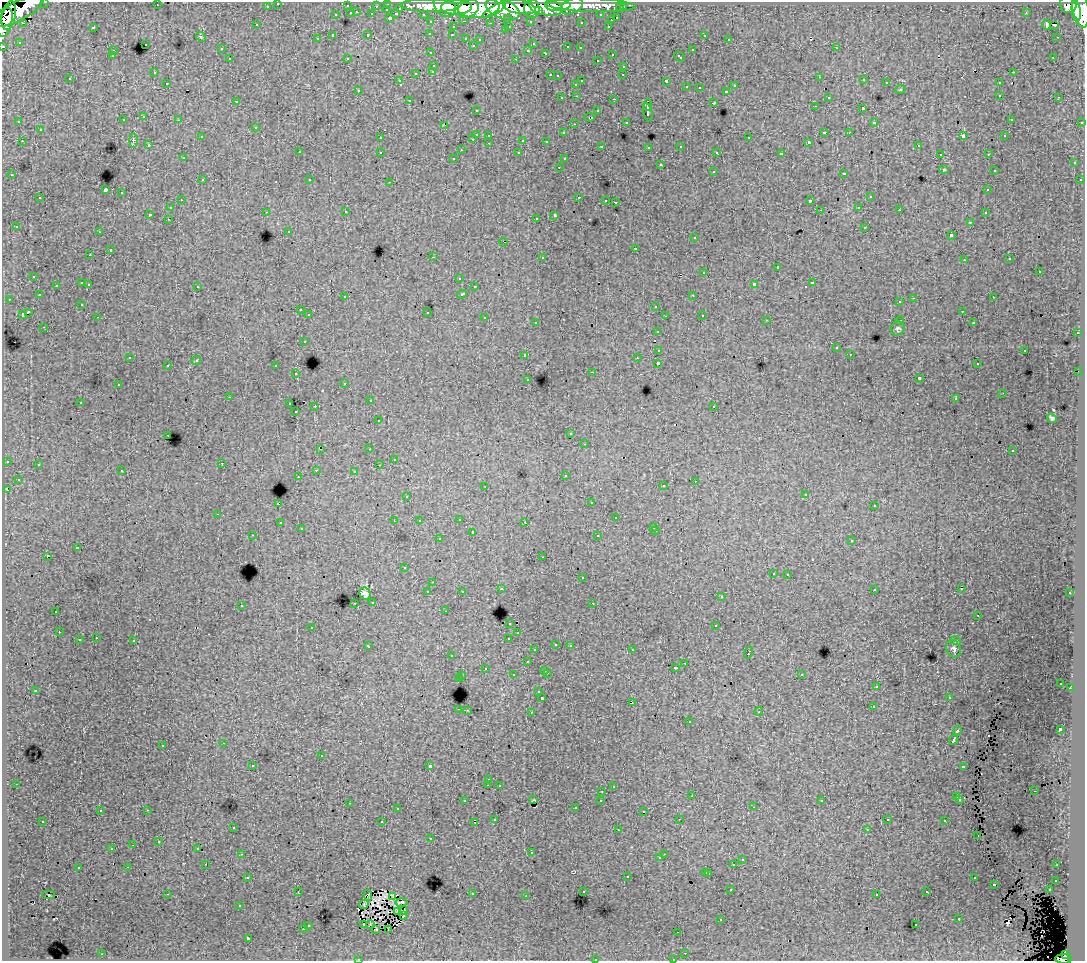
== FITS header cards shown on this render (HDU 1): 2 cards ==
NAXIS1  =                 1083
NAXIS2  =                  959

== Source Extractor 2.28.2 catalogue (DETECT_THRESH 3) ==
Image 1083 x 959 px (HDU 1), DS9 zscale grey, 1 PNG px = 1 image px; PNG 1087 x 963 px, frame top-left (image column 1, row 959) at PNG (2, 2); each listed source drawn as its Kron ellipse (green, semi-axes under 4 px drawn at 4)
Background 129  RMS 0.95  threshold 2.85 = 3 sigma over >= 5 px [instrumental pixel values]
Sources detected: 519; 6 with non-positive FLUX_AUTO (blend fragments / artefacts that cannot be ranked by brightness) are neither listed nor drawn; of the other 513, the 500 brightest by FLUX_AUTO listed and drawn (13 fainter detections omitted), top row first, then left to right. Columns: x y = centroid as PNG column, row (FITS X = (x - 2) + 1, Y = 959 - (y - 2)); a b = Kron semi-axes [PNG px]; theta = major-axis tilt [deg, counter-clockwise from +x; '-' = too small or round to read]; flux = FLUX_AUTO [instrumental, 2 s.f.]
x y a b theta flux
45 2 3 2 - 2500
278 3 3 3 - 1700
388 4 3 3 - 3800
157 5 2 2 - 41
590 5 45 7 -2 90000
1068 5 8 8 - 76000
267 6 3 3 - 1100
347 6 3 3 - 550
376 6 3 2 - 820
430 6 29 6 -1 200000
445 6 12 9 -48 150000
558 6 12 5 2 110000
572 6 12 7 26 78000
456 7 15 7 1 220000
519 7 16 7 -10 240000
546 7 17 8 -10 230000
620 7 3 3 - 910
623 7 3 3 - 1700
400 8 3 3 - 690
468 8 11 8 33 180000
479 8 21 10 6 470000
503 9 18 9 -21 470000
532 9 9 7 -82 160000
1081 9 18 8 -80 420000
387 10 3 2 - 230
494 10 13 4 31 110000
18 11 29 9 28 290000
538 11 4 3 - 54000
1076 11 10 4 -83 160000
357 12 3 2 - 300
351 13 3 3 - 750
1026 13 3 3 - 40
372 14 3 3 - 890
396 14 4 3 - 770
423 14 3 2 - 1800
9 15 15 7 79 180000
336 15 3 3 - 340
601 15 3 3 - 1300
389 18 3 3 - 880
508 18 3 3 - 910
617 18 3 3 - 540
611 20 3 3 - 370
464 21 3 2 - 460
530 21 3 3 - 1000
5 22 15 6 77 160000
431 22 3 3 - 1800
581 22 3 3 - 170
23 23 3 2 - 190
490 23 3 2 - 99
1047 24 5 4 - 540
257 25 3 3 - 180
1054 25 3 2 - 110
509 26 3 2 - 260
608 26 3 2 - 330
93 27 3 3 - 650
453 27 3 3 - 240
505 30 3 3 - 190
430 34 3 3 - 90
368 35 3 3 - 380
452 35 3 2 - 170
704 35 3 3 - 330
333 36 3 3 - 990
201 37 5 4 - 91
1057 37 2 2 - 88
466 38 3 3 - 390
317 39 3 2 - 89
729 39 3 2 - 91
480 40 3 3 - 100
19 42 3 2 - 84
145 44 3 3 - 160
533 44 3 2 - 120
473 45 3 3 - 100
3 46 3 3 - 4700
568 47 3 3 - 280
580 48 3 3 - 190
836 48 3 2 - 270
221 49 3 3 - 180
528 50 4 3 - 150
692 50 3 3 - 480
113 51 3 2 - 200
431 53 3 3 - 180
546 53 3 3 - 300
612 54 3 2 - 240
112 56 3 3 - 130
679 57 6 3 -43 290
1053 57 3 2 - 92
347 58 3 2 - 100
230 59 3 3 - 280
516 59 3 2 - 460
597 60 3 2 - 160
434 65 3 3 - 410
624 66 3 3 - 320
433 71 3 3 - 200
154 72 3 3 - 100
1013 72 3 2 - 260
416 73 3 3 - 530
550 75 3 2 - 500
623 75 3 2 - 120
557 76 3 3 - 78
820 77 3 2 - 110
70 79 3 3 - 160
864 80 3 3 - 170
399 81 3 2 - 78
582 81 3 2 - 440
666 81 3 3 - 950
886 82 2 2 - 200
167 83 3 2 - 130
999 83 3 3 - 300
576 84 3 3 - 240
734 86 3 3 - 260
686 87 3 3 - 260
699 88 2 2 - 41
358 90 3 2 - 77
900 90 5 3 - 50
726 91 3 3 - 330
1000 95 3 3 - 340
577 96 3 2 - 240
828 97 3 3 - 220
1059 97 3 2 - 200
562 98 3 3 - 280
614 99 3 2 - 370
409 100 3 2 - 230
236 101 3 2 - 110
714 103 3 3 - 660
648 105 6 3 -90 1600
815 106 3 2 - 120
863 108 3 3 - 760
476 110 3 2 - 110
598 111 3 3 - 310
648 112 9 3 -77 2100
144 117 3 3 - 210
589 117 5 3 - 180
1011 119 3 2 - 72
123 120 3 3 - 240
179 120 3 2 - 190
19 122 3 2 - 120
626 122 3 2 - 110
874 122 4 4 - 61
1082 122 3 3 - 570
574 124 3 2 - 93
445 125 3 2 - 56
256 127 3 3 - 180
40 130 3 3 - 350
824 132 3 3 - 800
849 132 3 2 - 130
563 133 3 3 - 180
476 134 3 3 - 700
489 135 3 3 - 230
963 136 4 2 - 560
1005 136 3 3 - 220
201 137 2 2 - 39
380 138 3 3 - 200
749 138 3 3 - 310
473 139 3 2 - 270
133 140 7 3 -90 95
523 140 3 3 - 670
22 141 3 2 - 170
546 141 3 3 - 110
809 142 3 3 - 100
489 143 3 2 - 150
149 145 3 3 - 150
918 145 3 3 - 170
602 146 3 3 - 120
681 146 3 3 - 190
649 147 3 3 - 140
461 150 3 2 - 66
299 152 3 3 - 310
380 152 3 2 - 220
717 152 3 3 - 150
519 153 3 3 - 140
781 154 4 3 - 1200
940 154 3 2 - 110
988 154 3 2 - 180
183 158 3 2 - 120
454 158 3 3 - 140
564 159 3 3 - 160
1074 163 3 3 - 240
660 165 3 3 - 540
559 167 3 2 - 200
944 170 5 3 - 68
994 170 3 3 - 170
713 171 3 3 - 380
844 173 3 3 - 320
12 175 3 3 - 220
202 180 3 3 - 300
310 180 3 3 - 220
1080 180 3 2 - 68
390 182 3 2 - 290
105 190 3 3 - 7700
988 190 3 3 - 190
122 193 3 3 - 470
579 197 3 2 - 490
870 197 3 3 - 410
40 198 3 3 - 210
181 200 3 2 - 140
606 200 3 2 - 140
810 201 4 3 - 930
615 202 3 2 - 440
859 207 3 2 - 110
170 208 3 3 - 340
820 210 3 2 - 80
899 210 3 2 - 120
266 212 3 2 - 110
346 212 3 3 - 150
985 213 3 3 - 220
150 214 3 3 - 1100
555 215 4 3 - 1900
536 218 3 2 - 120
168 219 3 2 - 180
970 222 3 3 - 210
16 226 3 3 - 150
865 227 3 3 - 470
289 231 3 3 - 130
99 232 3 2 - 190
951 235 3 3 - 1100
695 238 3 3 - 280
503 242 4 2 - 96
635 248 3 3 - 440
110 250 3 3 - 530
90 255 3 2 - 120
433 257 3 2 - 780
542 257 3 3 - 410
1010 259 3 3 - 150
964 260 3 2 - 120
777 267 3 3 - 500
1039 271 3 3 - 530
704 272 3 3 - 380
34 276 3 3 - 240
459 278 4 3 - 50
82 283 3 3 - 680
812 283 3 3 - 500
89 284 3 2 - 280
754 284 4 3 - 2000
56 285 3 3 - 290
197 286 3 3 - 260
474 287 3 3 - 190
462 294 5 3 - 560
39 295 3 3 - 140
693 295 3 2 - 190
345 297 3 3 - 200
993 297 3 2 - 130
914 298 3 2 - 350
9 299 3 2 - 160
900 302 3 3 - 210
82 304 3 3 - 130
656 306 3 3 - 310
300 310 3 2 - 130
962 311 2 2 - 57
28 312 4 3 - 1300
427 312 3 3 - 660
22 314 4 3 - 570
309 315 3 3 - 310
702 315 3 2 - 190
665 316 3 2 - 88
98 317 3 2 - 250
485 318 3 3 - 440
767 320 3 2 - 90
900 320 4 2 - 40
536 322 3 3 - 200
973 323 3 3 - 150
44 327 3 2 - 150
898 328 7 6 - 140
657 331 3 3 - 210
1077 333 3 2 - 190
304 341 3 3 - 280
836 348 3 3 - 180
659 350 4 3 - 960
1025 350 3 2 - 260
850 354 3 2 - 130
525 355 3 3 - 250
130 357 3 2 - 110
637 358 3 2 - 80
196 361 5 4 - 87
658 363 3 3 - 2300
977 364 3 2 - 93
168 365 3 2 - 210
276 366 3 3 - 250
1078 371 2 2 - 100
593 372 3 2 - 570
296 374 3 3 - 310
528 379 2 2 - 46
919 379 4 3 - 2000
345 383 3 3 - 200
118 385 3 3 - 320
1003 393 2 2 - 47
229 397 3 3 - 60
955 399 3 3 - 160
370 401 3 2 - 150
80 402 3 2 - 190
290 404 3 2 - 200
315 406 3 2 - 540
714 406 3 3 - 240
296 412 3 2 - 88
1052 418 5 4 - 130
378 421 3 3 - 160
571 434 3 3 - 200
168 435 3 2 - 110
585 444 3 2 - 150
320 449 3 2 - 42
370 449 3 2 - 76
1013 451 3 3 - 200
394 459 2 2 - 46
7 461 3 3 - 270
222 463 2 2 - 170
38 464 4 3 - 110
379 465 3 2 - 79
316 470 3 2 - 210
122 471 3 3 - 200
354 471 3 3 - 190
565 475 3 3 - 320
298 476 2 2 - 79
18 479 3 2 - 97
695 481 3 2 - 110
485 486 3 2 - 77
663 486 3 3 - 220
7 490 4 3 - 370
806 494 3 3 - 160
407 496 3 3 - 140
591 503 3 3 - 110
278 504 3 2 - 560
874 506 3 3 - 200
218 514 3 2 - 180
616 518 3 3 - 290
459 519 3 2 - 290
394 521 2 2 - 52
419 521 3 2 - 87
525 522 3 2 - 110
280 523 3 3 - 290
654 527 2 2 - 59
301 529 3 2 - 92
656 531 3 2 - 180
472 532 3 3 - 360
253 535 3 2 - 100
598 536 3 3 - 260
439 539 3 3 - 190
852 541 3 3 - 280
77 548 4 3 - 770
47 556 3 3 - 970
543 557 3 2 - 160
404 568 3 2 - 100
773 573 3 3 - 180
788 574 3 2 - 310
582 578 3 3 - 250
433 582 3 2 - 77
501 589 3 3 - 190
874 589 3 2 - 120
961 589 3 2 - 130
462 591 3 3 - 180
428 592 3 3 - 500
1070 593 3 3 - 230
365 594 6 5 - 290
721 597 3 3 - 240
373 602 3 3 - 200
355 603 3 2 - 160
593 603 3 2 - 130
241 605 3 3 - 320
56 611 3 2 - 170
445 611 3 2 - 130
978 615 2 2 - 66
510 623 3 3 - 190
716 626 3 3 - 560
312 627 3 3 - 200
59 632 3 2 - 140
518 633 3 2 - 120
96 638 3 2 - 230
509 638 3 3 - 440
79 640 3 3 - 400
134 641 3 3 - 630
956 641 5 3 - 60
556 644 3 2 - 170
570 645 3 3 - 250
368 646 3 3 - 180
953 649 9 7 -66 210
535 650 3 3 - 270
632 650 3 2 - 140
749 652 6 3 70 540
452 656 3 2 - 150
527 662 3 3 - 260
685 663 3 2 - 190
485 668 3 3 - 260
675 668 3 3 - 180
545 670 3 2 - 330
547 673 3 2 - 300
801 674 3 3 - 280
513 675 3 3 - 240
462 676 3 3 - 270
459 679 4 3 - 420
1061 683 3 2 - 60
877 686 4 3 - 48
1070 688 2 2 - 240
35 690 3 3 - 110
539 692 3 3 - 86
949 697 3 3 - 160
542 698 3 3 - 1700
632 702 3 2 - 130
873 707 3 3 - 180
459 709 3 2 - 300
467 710 3 2 - 200
531 712 3 2 - 250
759 712 4 3 - 50
689 722 3 3 - 300
1060 729 3 3 - 2000
957 731 5 3 - 650
954 740 5 3 - 2900
224 743 3 2 - 230
163 745 3 3 - 290
321 756 3 3 - 480
253 765 3 2 - 180
430 766 3 3 - 2700
963 766 3 3 - 660
489 780 3 3 - 160
16 784 3 2 - 150
488 785 3 2 - 110
499 785 3 3 - 140
613 787 3 3 - 160
602 791 3 2 - 180
1034 791 3 2 - 48
692 796 3 2 - 97
957 797 3 3 - 470
534 800 3 2 - 41
601 800 3 3 - 190
960 800 3 3 - 180
465 801 3 3 - 190
822 801 3 3 - 120
349 803 3 2 - 270
754 807 3 2 - 170
575 808 3 3 - 170
397 809 3 2 - 110
147 810 3 2 - 410
100 811 3 3 - 170
644 811 3 2 - 200
495 819 3 2 - 63
679 819 3 2 - 48
887 820 3 3 - 120
43 821 3 2 - 190
945 821 3 3 - 290
382 822 3 3 - 780
475 822 3 2 - 61
233 827 3 3 - 300
867 829 3 2 - 110
618 830 3 2 - 140
978 836 3 2 - 96
431 839 3 2 - 110
159 842 3 2 - 87
133 845 3 2 - 82
198 848 3 2 - 94
112 849 3 3 - 110
531 853 3 3 - 150
241 854 3 2 - 190
664 854 3 2 - 180
660 858 3 3 - 220
742 860 3 3 - 270
206 864 2 2 - 200
734 865 3 3 - 890
1057 865 3 2 - 120
128 867 3 2 - 260
78 868 3 3 - 420
706 872 3 3 - 260
709 873 3 3 - 400
627 876 3 3 - 410
248 877 3 2 - 250
974 878 3 2 - 200
1056 880 3 3 - 200
994 884 3 3 - 550
731 890 3 2 - 92
1049 890 3 2 - 270
298 891 3 2 - 74
583 891 3 3 - 180
927 892 3 2 - 130
167 894 3 2 - 700
472 894 3 3 - 460
877 894 2 2 - 66
48 895 6 2 0 200
368 895 6 2 -82 120
392 896 3 2 - 70
526 896 3 2 - 160
401 902 6 3 9 140
364 905 5 2 - 110
240 906 3 3 - 130
397 911 4 2 - 150
404 911 4 2 - 81
403 915 3 3 - 93
959 918 3 3 - 260
721 919 3 2 - 89
370 924 3 2 - 52
308 925 3 3 - 390
364 925 3 2 - 110
916 925 3 2 - 200
303 929 3 3 - 280
376 929 3 2 - 81
388 929 3 2 - 71
678 932 3 2 - 60
248 938 3 3 - 1400
685 953 3 2 - 72
102 954 3 2 - 410
1066 955 4 3 - 35000
358 959 3 2 - 120
595 959 3 2 - 300
673 959 3 2 - 64
1064 959 8 4 -1 70000
At the frame edge (FLAGS 8, measured only in part): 8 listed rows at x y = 45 2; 278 3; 5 22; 3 46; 358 959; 595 959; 673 959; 1064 959
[13 fainter detections neither listed nor drawn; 6 non-positive-flux detections neither listed nor drawn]